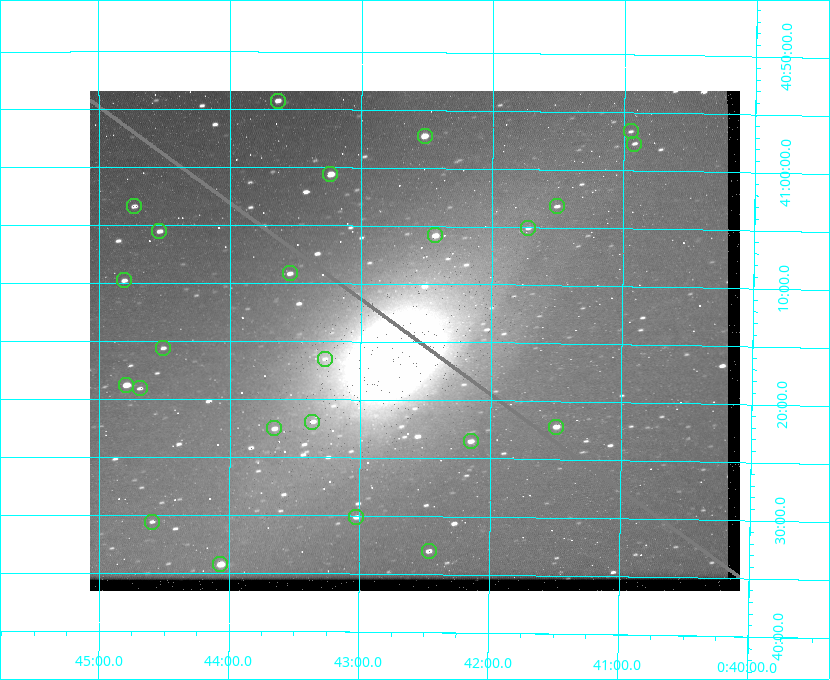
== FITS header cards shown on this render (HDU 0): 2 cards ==
NAXIS1  =                  650
NAXIS2  =                  500

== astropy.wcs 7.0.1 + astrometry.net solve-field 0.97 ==
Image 650 x 500 px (HDU 0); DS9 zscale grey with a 90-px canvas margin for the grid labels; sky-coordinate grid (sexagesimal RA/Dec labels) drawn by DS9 from the SOLVED WCS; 24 Tycho-2 reference stars matched to detected sources circled (green)
Header WCS: none
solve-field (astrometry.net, Tycho-2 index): SOLVED blind (the file carries no WCS)
Solved WCS: RA---TAN-SIP/DEC--TAN-SIP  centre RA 00:42:35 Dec +41:15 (10.65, +41.25 deg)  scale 5.18 arcsec/px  FOV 56.1' x 43.1'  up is +180 deg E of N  parity flipped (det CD > 0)
(file carries no celestial WCS; the grid is the blind solution)
Tycho-2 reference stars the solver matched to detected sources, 24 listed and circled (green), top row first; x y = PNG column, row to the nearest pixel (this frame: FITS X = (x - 90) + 1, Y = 500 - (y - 91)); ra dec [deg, ICRS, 3 dp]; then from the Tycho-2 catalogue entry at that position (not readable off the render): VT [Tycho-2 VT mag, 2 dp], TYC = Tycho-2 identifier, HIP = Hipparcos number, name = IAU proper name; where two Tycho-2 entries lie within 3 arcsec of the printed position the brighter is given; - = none
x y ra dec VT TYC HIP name
278 101 10.910 +40.904 10.39 2801-1024-1 - -
631 131 10.238 +40.944 11.79 2801-2058-1 - -
425 136 10.629 +40.954 9.37 2801-2009-1 3333 -
634 144 10.230 +40.961 11.47 2801-2047-1 - -
330 174 10.809 +41.009 9.29 2801-2078-1 - -
134 206 11.183 +41.057 10.65 2801-1540-1 - -
557 206 10.377 +41.053 11.36 2801-2079-1 - -
528 228 10.431 +41.085 11.65 2801-2062-1 - -
159 231 11.135 +41.093 10.71 2801-1503-1 - -
435 235 10.609 +41.097 10.73 2801-2063-1 - -
290 273 10.886 +41.153 10.99 2801-2037-1 - -
124 280 11.202 +41.163 10.95 2801-1544-1 - -
163 348 11.127 +41.260 11.28 2805-390-1 - -
325 359 10.818 +41.276 11.21 2805-2125-1 - -
126 385 11.198 +41.314 9.30 2805-117-1 - -
140 388 11.172 +41.318 11.25 2805-108-1 - -
312 422 10.841 +41.366 11.19 2805-2131-1 - -
556 427 10.374 +41.370 10.16 2805-213-1 - -
274 428 10.914 +41.376 10.74 2805-2142-1 - -
471 441 10.538 +41.392 10.59 2805-2135-1 - -
356 517 10.757 +41.502 11.21 2805-2136-1 - -
152 522 11.148 +41.510 11.65 2805-2178-1 - -
429 551 10.616 +41.550 10.67 2805-2192-1 - -
220 564 11.016 +41.571 9.16 2805-2199-1 3447 -